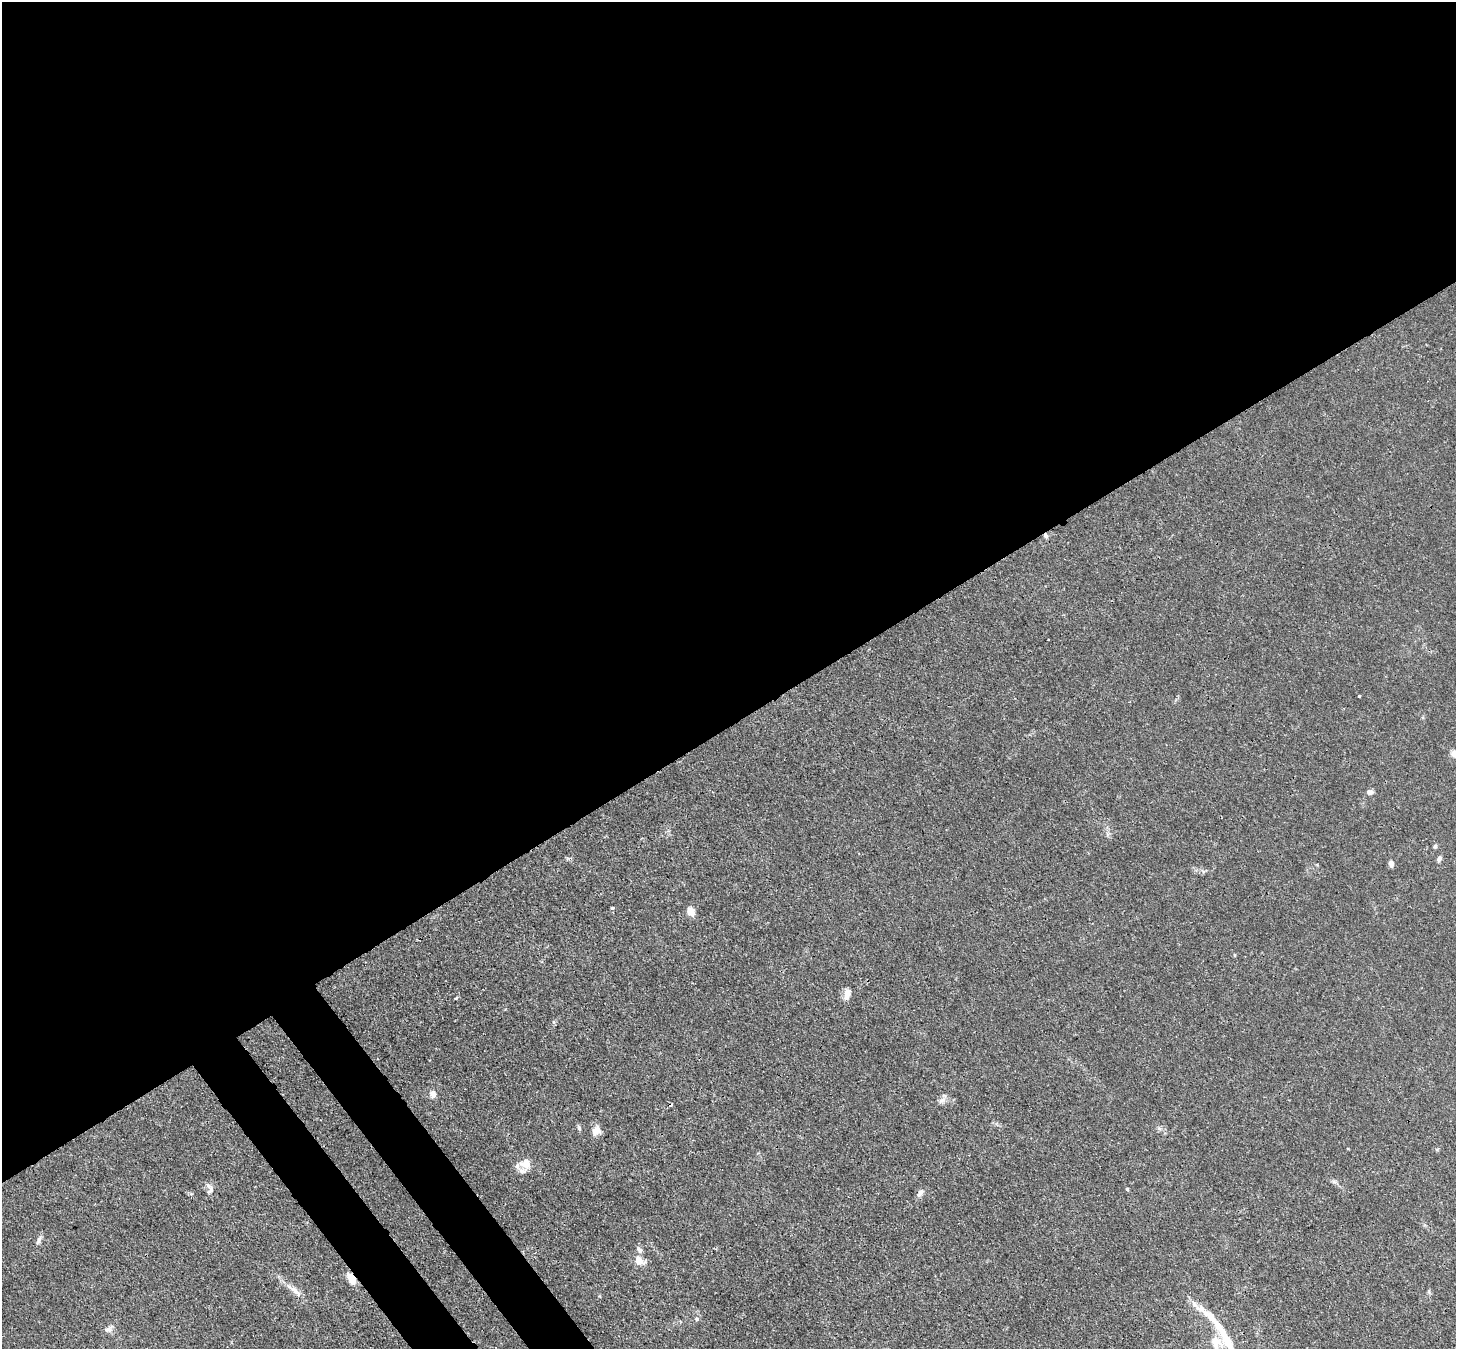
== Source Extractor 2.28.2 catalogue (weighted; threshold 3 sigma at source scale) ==
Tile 2 of 4 x 4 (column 2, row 1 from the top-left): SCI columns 1533-2986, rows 4252-5598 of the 5974 x 5946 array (HDU 1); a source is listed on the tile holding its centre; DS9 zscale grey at full resolution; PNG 1458 x 1351 px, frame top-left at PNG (2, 2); no overlay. Shown black and unused: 56% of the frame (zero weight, under 3 of 4 exposures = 7% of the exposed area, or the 3 px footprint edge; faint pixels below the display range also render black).
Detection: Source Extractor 2.28.2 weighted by HDU 2 'WHT'; one run over the whole footprint, this tile lists its part. Background 0.025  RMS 0.0027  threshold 0.0123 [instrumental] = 3 sigma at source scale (4.5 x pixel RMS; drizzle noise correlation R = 1.50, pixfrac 1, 0.05/0.05 arcsec/px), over >= 5 px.
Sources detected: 31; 2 cosmic-ray / hot-pixel residue — not listed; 3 inside a brighter listed object's ellipse — not listed separately; the other 26 listed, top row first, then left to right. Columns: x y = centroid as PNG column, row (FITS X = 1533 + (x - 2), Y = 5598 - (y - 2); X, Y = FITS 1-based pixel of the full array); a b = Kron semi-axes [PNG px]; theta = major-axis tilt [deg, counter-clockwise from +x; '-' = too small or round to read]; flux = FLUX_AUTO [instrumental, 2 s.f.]
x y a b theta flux
1359 696 3 3 - 0.26
1455 753 10 8 16 2.2
1370 792 7 5 -6 1.1
1435 846 6 5 - 0.5
1439 859 8 5 57 0.73
1391 864 7 5 -80 1.1
613 908 4 3 - 0.46
691 912 10 7 -54 2.3
847 994 13 7 77 2.2
456 998 4 3 - 0.44
433 1094 8 8 - 1.4
942 1100 12 6 36 1.1
1159 1128 7 4 -19 0.52
596 1131 13 10 48 2
525 1164 17 15 2 3.4
208 1185 11 6 -46 1.1
1127 1189 4 3 - 0.42
920 1193 13 6 55 1.1
39 1240 13 5 68 0.87
639 1260 15 10 -39 2.6
351 1279 10 5 -62 5.5
295 1291 21 7 -39 2.4
1210 1316 44 10 -41 6
697 1319 6 5 - 0.52
108 1330 11 7 5 1.2
1215 1343 22 19 -50 6.6
Overlapping masked pixels (flux is a lower limit): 1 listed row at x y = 351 1279
Isophote crosses this tile's border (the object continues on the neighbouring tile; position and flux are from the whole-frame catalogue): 2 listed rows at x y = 1455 753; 1215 1343